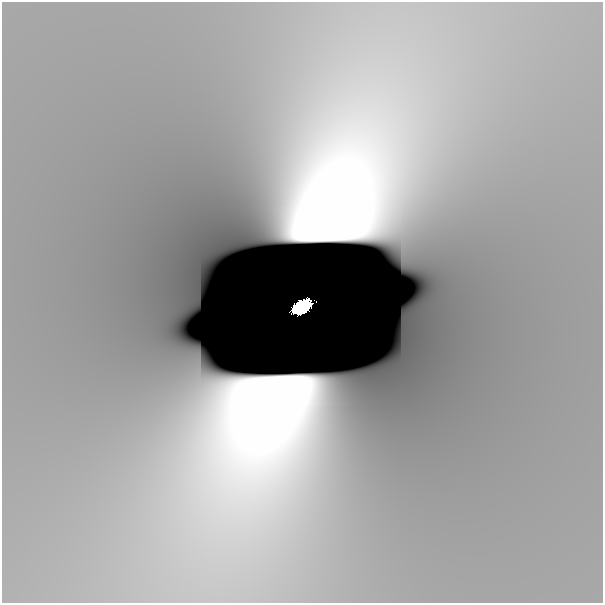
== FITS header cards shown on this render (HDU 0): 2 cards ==
NAXIS1  =                  601
NAXIS2  =                  601

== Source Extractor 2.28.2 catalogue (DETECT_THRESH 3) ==
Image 601 x 601 px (HDU 0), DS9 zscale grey, 1 PNG px = 1 image px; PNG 605 x 605 px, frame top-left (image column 1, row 601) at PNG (2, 2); no overlay
Background -3.49e-09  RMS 1.2e-09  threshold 3.58e-09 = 3 sigma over >= 5 px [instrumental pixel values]
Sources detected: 4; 2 with non-positive FLUX_AUTO (blend fragments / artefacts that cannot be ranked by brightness) are not listed; the other 2 listed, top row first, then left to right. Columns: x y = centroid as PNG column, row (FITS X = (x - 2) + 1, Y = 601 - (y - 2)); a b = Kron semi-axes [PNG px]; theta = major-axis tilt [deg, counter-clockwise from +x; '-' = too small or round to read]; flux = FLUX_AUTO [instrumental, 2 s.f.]
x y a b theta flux
316 301 4 2 - 0.0024
302 306 17 11 38 3.7
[2 non-positive-flux detections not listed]